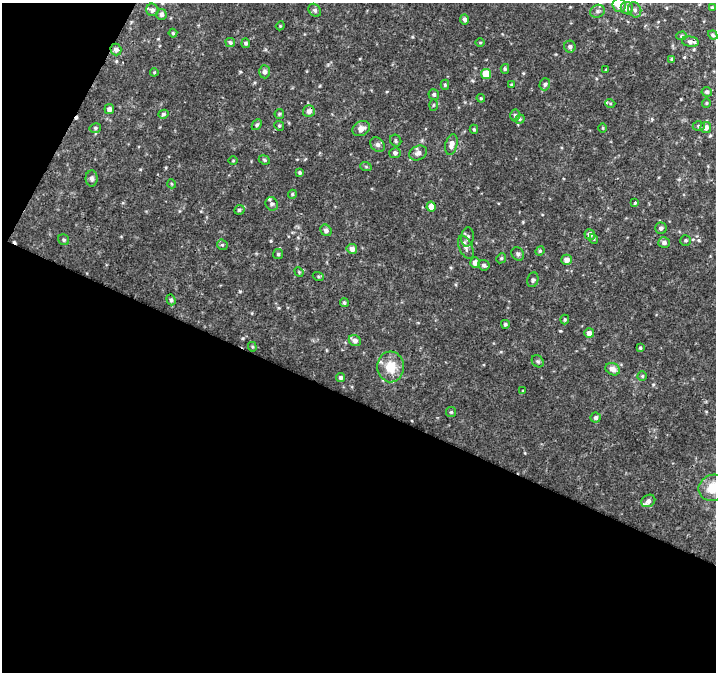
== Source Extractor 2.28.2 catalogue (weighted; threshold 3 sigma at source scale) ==
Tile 3 of 2 x 2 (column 1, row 2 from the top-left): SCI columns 1-714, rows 57-726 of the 1427 x 1450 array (HDU 1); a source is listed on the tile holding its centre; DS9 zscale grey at full resolution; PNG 718 x 674 px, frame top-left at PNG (2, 3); each listed source drawn as its Kron ellipse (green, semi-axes under 4 px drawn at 4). Shown black and unused: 44% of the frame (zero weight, under 2 of 3 exposures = <1% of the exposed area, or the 3 px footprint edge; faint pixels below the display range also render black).
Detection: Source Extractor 2.28.2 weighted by HDU 2 'WHT'; one run over the whole footprint, this tile lists its part. Background 0.00346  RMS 0.0023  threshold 0.0104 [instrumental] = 3 sigma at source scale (4.5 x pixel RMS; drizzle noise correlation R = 1.50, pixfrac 1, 0.0396/0.0396 arcsec/px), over >= 5 px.
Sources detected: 108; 2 cosmic-ray / hot-pixel residue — neither listed nor drawn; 3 inside a brighter listed object's ellipse — not listed separately; the other 103 listed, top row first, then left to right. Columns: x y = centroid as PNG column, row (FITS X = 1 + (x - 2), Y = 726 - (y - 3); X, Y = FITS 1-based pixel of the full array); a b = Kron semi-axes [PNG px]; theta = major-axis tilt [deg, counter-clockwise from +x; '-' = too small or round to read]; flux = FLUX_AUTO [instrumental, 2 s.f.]
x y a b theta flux
619 5 7 6 - 2.6
627 8 6 6 - 1.2
712 8 4 3 - 0.37
152 10 6 6 - 0.69
315 10 7 5 -46 0.56
635 10 8 6 -65 0.68
598 11 7 6 - 0.66
161 14 5 5 - 0.75
465 19 5 4 - 0.67
280 26 4 3 - 0.2
173 33 4 4 - 0.26
713 35 5 4 - 0.48
681 36 5 4 - 0.31
230 42 5 4 - 0.47
480 42 4 3 - 0.21
690 42 8 5 -7 0.8
246 43 5 4 - 0.45
570 47 6 5 - 0.68
116 50 6 5 - 0.82
672 59 4 3 - 0.3
505 69 5 4 - 0.33
606 70 4 2 - 0.15
154 72 4 4 - 0.2
265 72 6 5 - 0.72
486 74 5 5 - 4.9
545 84 6 5 - 0.49
445 85 5 4 - 0.3
511 85 4 3 - 0.23
707 92 5 5 - 0.51
434 94 5 5 - 0.45
481 98 4 4 - 0.22
610 103 5 3 - 0.24
706 103 4 4 - 0.25
433 105 5 3 - 0.26
109 109 5 5 - 0.86
309 111 6 6 - 1.2
163 114 5 4 - 0.43
279 114 5 4 - 0.28
515 115 6 4 -86 0.49
520 119 5 4 - 0.27
257 125 6 4 49 0.39
279 126 5 4 - 0.29
699 126 6 4 1 0.44
706 127 5 5 - 1.3
95 128 6 4 14 0.4
603 128 4 3 - 0.2
361 129 9 7 29 1.4
474 129 4 4 - 0.34
396 141 6 5 - 0.41
451 144 10 6 75 1.4
378 145 8 6 -43 0.69
395 153 5 5 - 0.62
418 153 9 7 28 0.92
264 160 6 4 -23 0.29
233 161 4 3 - 0.2
366 167 6 3 -20 0.26
300 173 3 3 - 0.32
92 178 8 6 -89 0.7
172 184 5 3 - 0.21
292 194 4 4 - 0.28
635 203 4 3 - 1.6
272 204 7 6 - 0.56
431 207 5 4 - 2
239 210 5 4 - 0.38
661 228 6 5 - 0.62
326 230 6 5 - 0.78
590 234 5 5 - 1.3
467 237 9 6 81 0.84
594 239 5 3 - 0.2
64 240 6 5 - 0.4
686 240 5 5 - 0.33
664 243 6 5 - 0.77
222 245 6 5 - 0.31
466 247 12 6 -65 0.98
352 249 5 5 - 1.1
540 251 5 4 - 0.29
278 254 5 5 - 0.37
518 254 7 6 - 0.51
501 258 5 4 - 0.28
567 260 5 5 - 1.4
475 263 5 5 - 1
484 265 6 5 - 0.56
299 272 5 4 - 0.26
318 276 5 3 - 0.28
533 280 7 5 77 0.48
171 300 5 4 - 0.49
344 303 4 4 - 0.4
565 320 5 3 - 0.3
505 324 4 4 - 0.42
589 333 5 4 - 1.5
355 340 6 5 - 1.1
252 347 5 4 - 0.27
640 348 4 3 - 0.3
538 361 6 5 - 0.4
391 367 15 13 -84 4.6
613 369 7 6 - 1.5
642 376 5 4 - 0.31
340 378 4 4 - 0.45
523 391 4 3 - 0.17
451 412 5 5 - 0.32
596 418 5 5 - 0.61
713 488 15 13 20 5.1
648 501 7 6 - 0.78
Overlapping masked pixels (flux is a lower limit): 1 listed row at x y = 116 50
Isophote crosses this tile's border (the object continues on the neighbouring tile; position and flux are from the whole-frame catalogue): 2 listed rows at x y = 619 5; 713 488